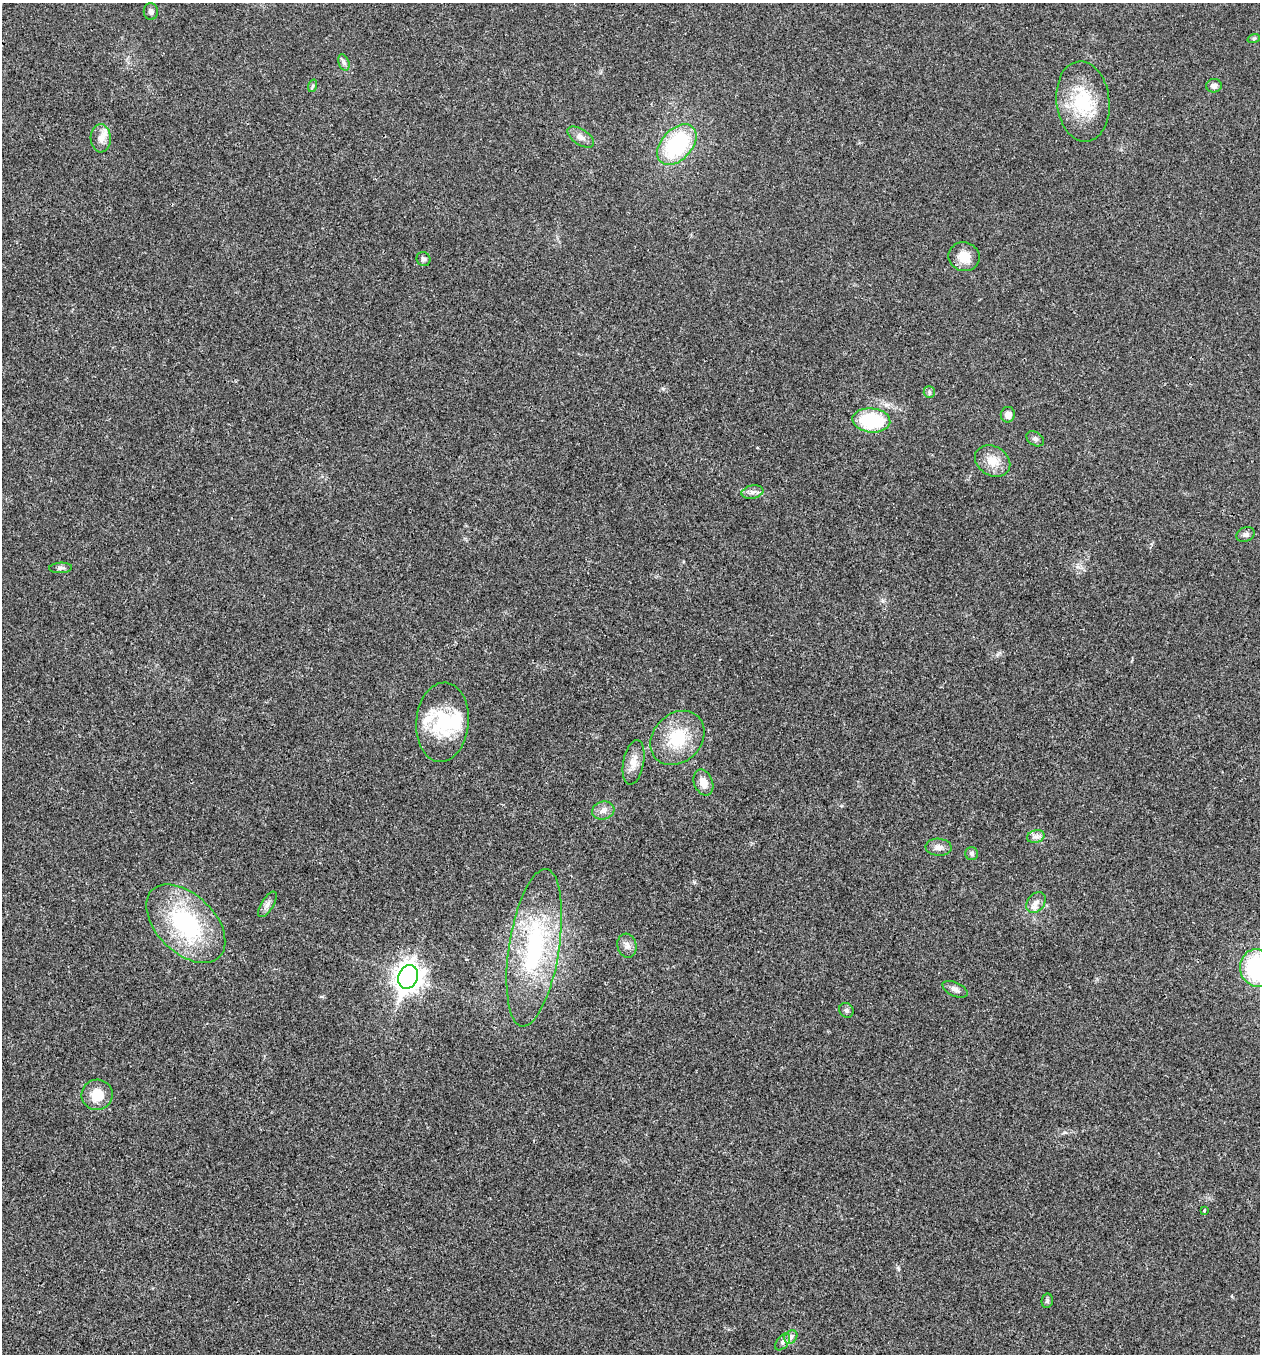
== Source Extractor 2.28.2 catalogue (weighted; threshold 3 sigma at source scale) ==
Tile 11 of 4 x 4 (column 3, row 3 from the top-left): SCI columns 2782-4039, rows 1355-2706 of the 5432 x 5417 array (HDU 1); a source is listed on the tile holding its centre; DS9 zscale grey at full resolution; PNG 1262 x 1356 px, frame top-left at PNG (2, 3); each listed source drawn as its Kron ellipse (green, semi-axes under 4 px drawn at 4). Shown black and unused: <1% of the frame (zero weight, under 3 of 4 exposures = <1% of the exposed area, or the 3 px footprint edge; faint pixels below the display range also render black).
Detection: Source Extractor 2.28.2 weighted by HDU 2 'WHT'; one run over the whole footprint, this tile lists its part. Background 0.0212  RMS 0.004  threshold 0.0179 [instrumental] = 3 sigma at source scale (4.5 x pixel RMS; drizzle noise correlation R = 1.50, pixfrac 1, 0.05/0.05 arcsec/px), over >= 5 px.
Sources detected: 43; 1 inside a brighter object's white glare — neither listed nor drawn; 1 inside a brighter listed object's ellipse — not listed separately; the other 41 listed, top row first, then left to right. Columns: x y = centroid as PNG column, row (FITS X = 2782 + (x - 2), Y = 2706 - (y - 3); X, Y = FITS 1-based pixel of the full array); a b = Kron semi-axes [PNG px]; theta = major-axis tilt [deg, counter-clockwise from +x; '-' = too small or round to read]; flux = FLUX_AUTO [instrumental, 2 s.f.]
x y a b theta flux
151 11 8 7 - 1.2
1254 38 6 4 19 0.55
344 62 8 5 -69 1.1
312 86 6 4 71 0.58
1214 86 8 7 - 1.7
1083 101 40 26 -83 22
581 137 15 7 -33 2.5
101 138 14 10 -87 3.3
677 145 24 15 47 37
964 257 15 14 - 6
423 259 7 6 - 0.95
929 392 6 5 - 0.71
1008 415 8 7 - 2.4
871 420 19 12 -5 26
1035 439 9 6 -32 1.2
993 461 18 14 -31 6.1
752 492 11 6 11 1.7
1246 535 9 7 20 1.3
61 568 11 5 2 1.1
442 722 40 26 85 22
677 738 30 24 46 17
634 762 23 10 80 4.4
703 782 13 9 -69 3.5
603 811 11 9 14 2.4
1036 836 9 6 15 1.6
939 847 13 8 -3 2.5
972 854 6 6 - 1
1036 902 11 8 52 2.4
267 904 14 6 58 1.7
186 924 47 29 -44 44
627 946 12 9 -74 2.2
534 948 79 25 81 51
1257 968 19 17 -77 43
408 977 12 9 69 370
955 989 13 7 -24 1.9
846 1010 8 7 - 0.96
97 1095 15 15 - 8.1
1204 1210 3 2 - 0.5
1047 1301 7 5 78 0.74
791 1337 7 6 - 1.2
783 1342 10 5 54 1.2
Isophote crosses this tile's border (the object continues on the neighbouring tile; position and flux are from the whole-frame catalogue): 1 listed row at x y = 1257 968
Unlisted compact peaks at least as high as the median listed source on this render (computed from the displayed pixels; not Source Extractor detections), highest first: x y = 898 1268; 694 882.